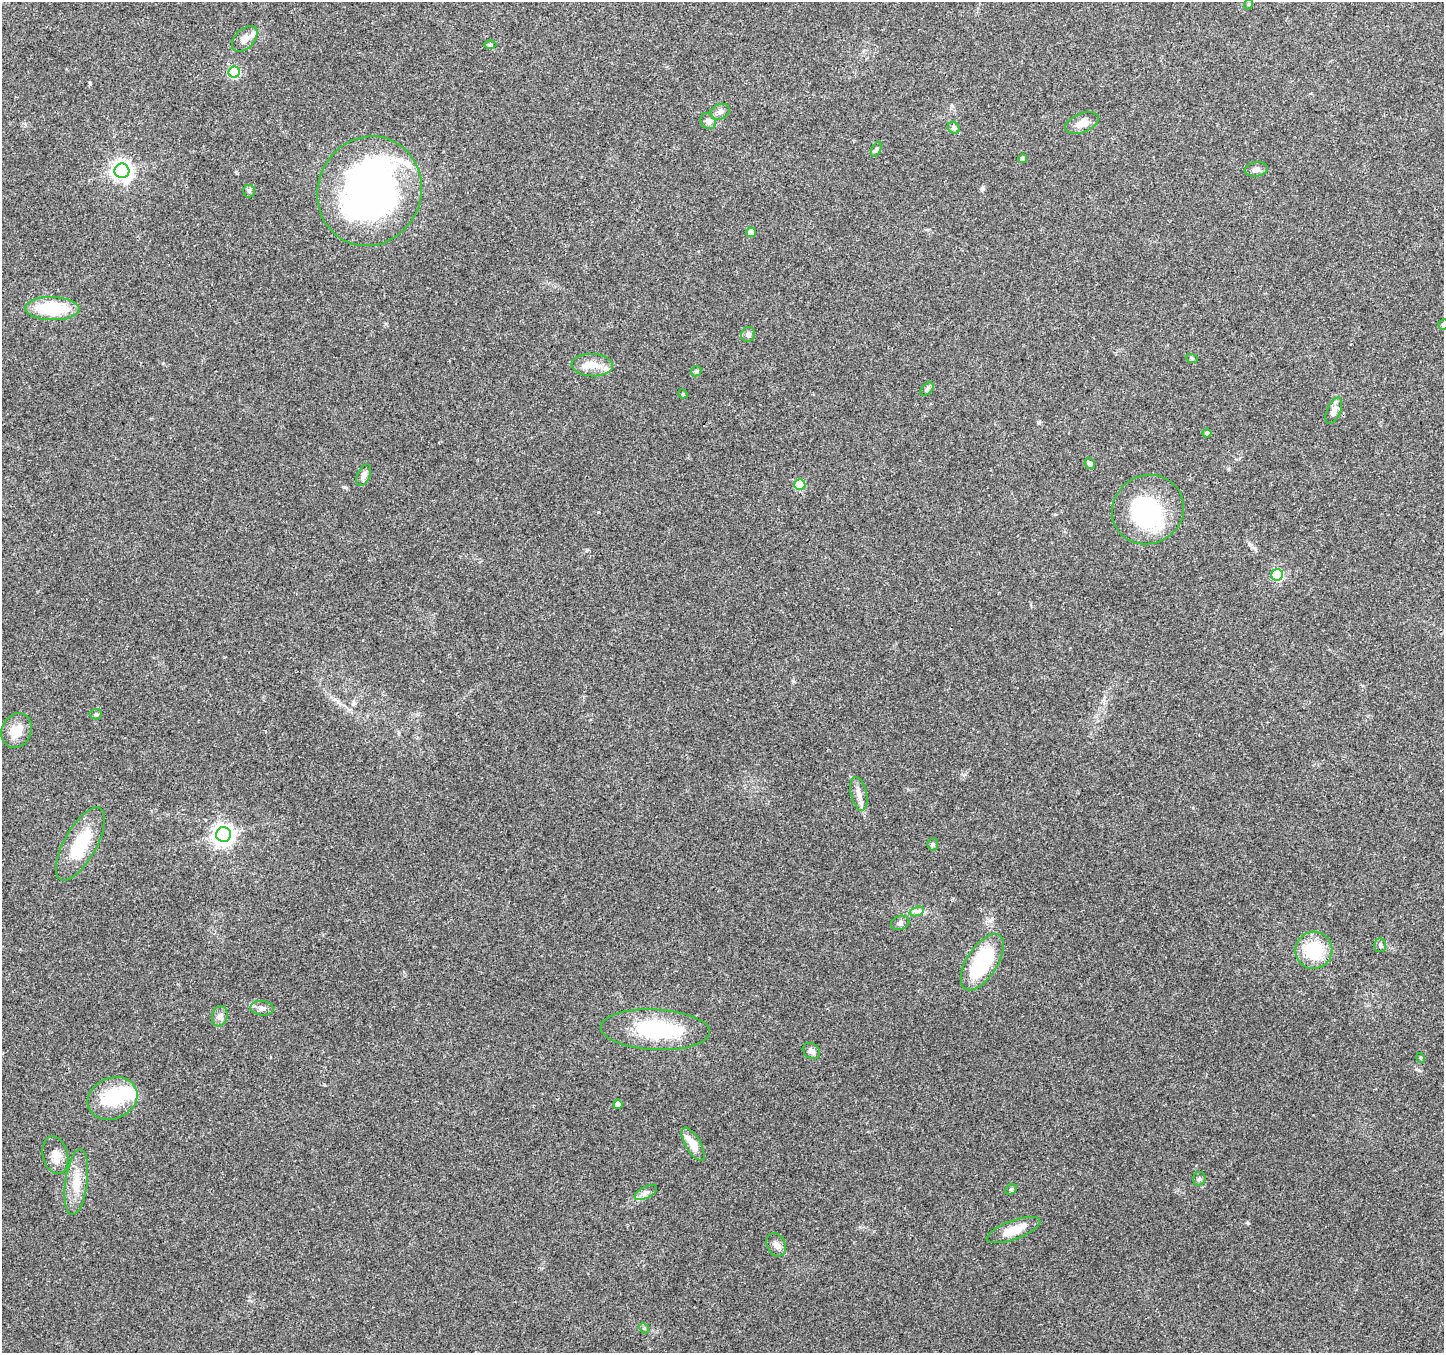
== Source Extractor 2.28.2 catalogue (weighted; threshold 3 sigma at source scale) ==
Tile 10 of 4 x 4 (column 2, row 3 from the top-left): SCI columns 1443-2884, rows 1551-2901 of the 5776 x 5870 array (HDU 1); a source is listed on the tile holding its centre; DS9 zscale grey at full resolution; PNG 1446 x 1355 px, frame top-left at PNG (2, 2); each listed source drawn as its Kron ellipse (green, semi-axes under 4 px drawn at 4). Shown black and unused: <1% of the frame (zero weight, under 3 of 4 exposures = <1% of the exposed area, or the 3 px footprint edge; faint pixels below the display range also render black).
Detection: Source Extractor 2.28.2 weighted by HDU 2 'WHT'; one run over the whole footprint, this tile lists its part. Background 0.0518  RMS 0.0036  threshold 0.0162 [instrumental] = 3 sigma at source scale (4.5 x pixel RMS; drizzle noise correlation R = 1.50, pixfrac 1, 0.0396/0.0396 arcsec/px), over >= 5 px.
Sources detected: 65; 4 inside a brighter object's white glare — neither listed nor drawn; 4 inside a brighter listed object's ellipse — not listed separately; the other 57 listed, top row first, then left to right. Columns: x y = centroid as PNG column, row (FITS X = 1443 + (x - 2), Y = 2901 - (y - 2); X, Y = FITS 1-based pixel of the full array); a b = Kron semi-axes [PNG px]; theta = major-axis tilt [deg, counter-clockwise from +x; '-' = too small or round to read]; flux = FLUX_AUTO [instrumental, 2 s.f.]
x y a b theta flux
1249 4 5 3 - 0.36
245 39 15 9 46 2.8
490 45 6 4 0 0.45
234 72 6 5 - 27
720 112 10 7 25 1.4
708 121 8 7 - 1.6
1082 123 18 9 22 4.1
954 128 6 5 - 0.77
876 150 8 4 63 0.55
1023 159 4 4 - 1.9
1256 169 11 7 8 1.6
122 171 7 7 - 190
249 191 6 6 - 0.7
369 191 55 51 66 140
751 232 5 4 - 3.1
52 309 27 11 -2 19
1443 324 5 5 - 0.77
748 334 7 7 - 1.3
1192 359 6 4 -19 0.44
592 365 21 11 -2 4.9
696 371 6 4 46 0.53
927 389 8 4 45 0.86
683 394 5 3 - 0.33
1334 411 14 6 67 2.8
1207 433 4 4 - 1.1
1090 463 5 5 - 0.71
364 475 11 6 66 1.6
800 485 5 5 - 15
1148 510 36 34 27 37
1277 575 6 5 - 30
96 714 6 5 - 0.63
17 731 18 14 64 5.7
859 794 17 8 -77 2.7
223 834 7 7 - 220
80 844 41 16 61 16
933 844 6 5 - 0.65
917 911 7 4 19 1
900 923 9 7 17 1.2
1380 945 7 5 -89 0.81
1314 950 18 18 - 17
982 962 32 15 57 32
262 1008 11 7 -5 1.6
220 1016 10 7 72 1.6
655 1030 54 20 -3 32
811 1051 9 7 -39 1.5
1421 1058 5 3 - 0.36
113 1098 25 20 23 19
618 1104 4 4 - 2.8
693 1144 18 7 -60 5.4
55 1155 19 12 -76 4.3
1199 1179 7 6 - 0.77
76 1182 33 11 82 7.4
1011 1189 6 4 28 0.54
646 1192 12 6 27 1.6
1013 1230 28 9 20 6.2
776 1245 12 9 -64 1.9
644 1328 5 4 - 0.49
Isophote crosses this tile's border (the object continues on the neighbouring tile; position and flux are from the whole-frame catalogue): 1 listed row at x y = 1443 324
Unlisted compact peaks at least as high as the median listed source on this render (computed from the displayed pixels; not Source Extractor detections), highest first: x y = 1248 1223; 90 83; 1039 423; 345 487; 982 188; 1249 544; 793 681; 1419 1070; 587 550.